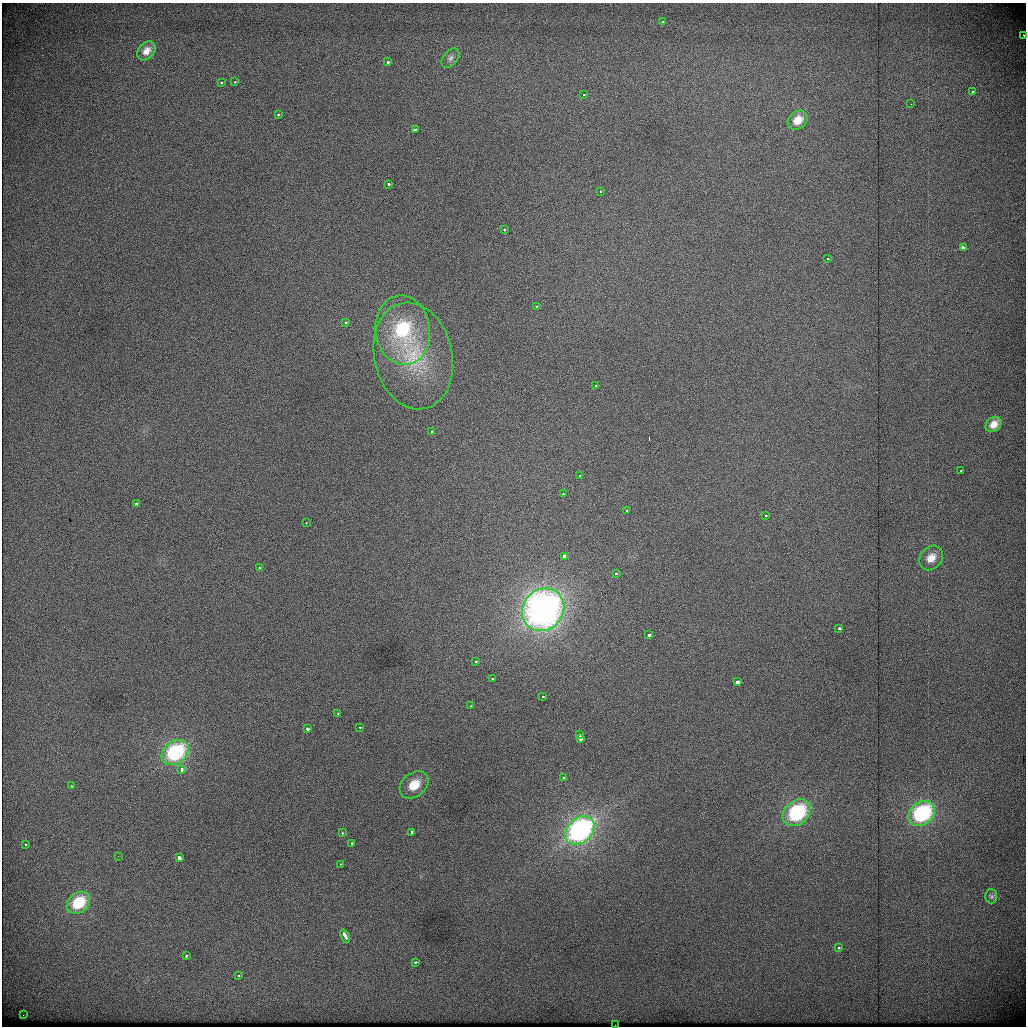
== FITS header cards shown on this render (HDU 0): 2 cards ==
NAXIS1  =                 1024          /
NAXIS2  =                 1024          /

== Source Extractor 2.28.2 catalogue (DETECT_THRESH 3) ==
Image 1024 x 1024 px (HDU 0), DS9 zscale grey, 1 PNG px = 1 image px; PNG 1028 x 1028 px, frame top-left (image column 1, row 1024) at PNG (2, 3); each listed source drawn as its Kron ellipse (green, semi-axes under 4 px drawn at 4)
Background 445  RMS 1.9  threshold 5.7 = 3 sigma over >= 5 px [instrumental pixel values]
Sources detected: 73; all 73 listed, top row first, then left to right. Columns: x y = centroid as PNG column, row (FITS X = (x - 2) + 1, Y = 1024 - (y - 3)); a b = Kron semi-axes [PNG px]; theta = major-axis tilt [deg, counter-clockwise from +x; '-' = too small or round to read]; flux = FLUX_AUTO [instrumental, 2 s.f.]
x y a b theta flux
663 22 3 3 - 490
1024 35 3 2 - 240
146 51 10 8 48 910
450 58 11 7 51 460
388 62 3 3 - 870
235 82 3 2 - 200
221 83 3 3 - 300
972 92 3 3 - 1200
584 95 3 3 - 200
911 104 2 2 - 60
278 115 3 3 - 240
798 120 11 8 40 1500
415 129 4 3 - 600
388 184 3 3 - 620
600 191 3 2 - 270
504 230 3 3 - 400
963 248 3 3 - 2300
827 259 3 3 - 160
537 307 3 3 - 610
345 322 3 3 - 290
403 330 35 27 -82 13000
413 356 54 39 -77 14000
595 386 3 3 - 250
994 424 8 7 - 970
432 431 3 3 - 200
961 471 3 2 - 120
580 476 3 3 - 390
563 494 3 2 - 150
136 504 3 3 - 890
627 511 3 2 - 210
766 515 4 3 - 170
306 523 3 2 - 110
564 556 3 3 - 1600
931 558 13 10 48 1400
259 568 3 2 - 290
616 573 3 3 - 260
543 610 22 20 48 55000
839 628 4 3 - 800
649 635 3 3 - 1500
476 661 3 3 - 270
493 679 3 3 - 340
738 682 3 3 - 3300
543 696 3 2 - 190
471 706 3 2 - 140
338 714 3 3 - 510
360 728 3 3 - 370
307 729 3 3 - 1400
580 735 3 3 - 440
580 738 3 3 - 1900
175 753 15 11 39 11000
182 769 3 3 - 580
563 778 3 3 - 470
414 785 16 11 39 3000
71 786 3 2 - 180
797 813 15 11 41 12000
922 813 14 11 38 14000
580 830 16 12 41 32000
411 832 3 3 - 370
342 833 3 2 - 930
352 843 3 3 - 360
26 845 3 3 - 340
118 856 2 2 - 120
179 858 3 3 - 3500
340 864 3 2 - 200
991 896 7 6 - 260
78 903 13 9 41 4300
345 936 7 3 -65 1700
838 948 3 3 - 190
186 956 3 3 - 400
416 962 4 2 - 660
238 975 3 3 - 320
23 1015 2 2 - 70
615 1025 2 2 - 55
At the frame edge (FLAGS 8, measured only in part): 2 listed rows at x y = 1024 35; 615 1025